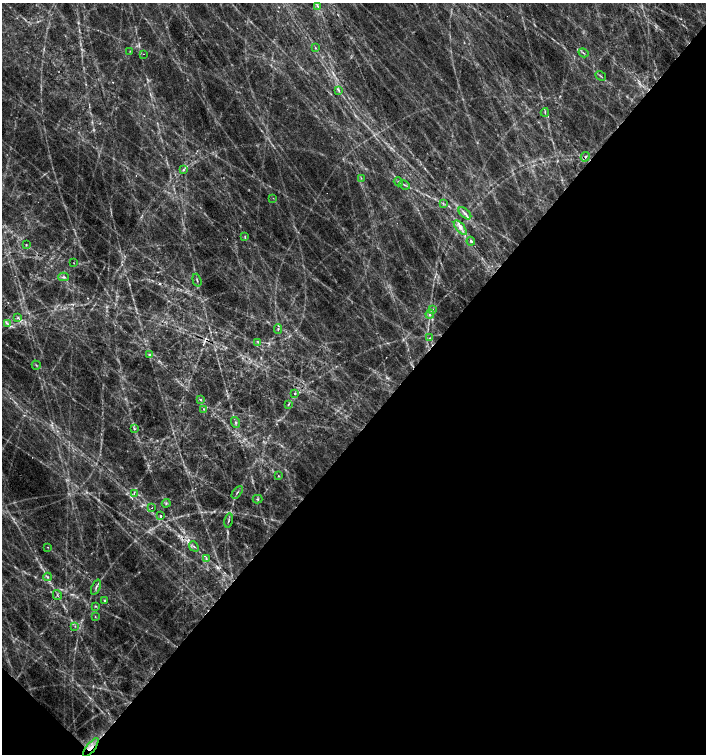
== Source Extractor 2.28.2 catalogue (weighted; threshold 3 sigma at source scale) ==
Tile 15 of 4 x 4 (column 3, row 4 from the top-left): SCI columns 2980-4387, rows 4-1507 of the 6022 x 6017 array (HDU 1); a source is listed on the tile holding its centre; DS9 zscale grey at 2 x 2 block average (1 PNG px = mean of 2 x 2 image px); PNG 708 x 756 px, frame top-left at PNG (2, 3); each listed source drawn as its Kron ellipse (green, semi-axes under 4 px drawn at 4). Shown black and unused: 44% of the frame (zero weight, under 2 of 3 exposures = <1% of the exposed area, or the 3 px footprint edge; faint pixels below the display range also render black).
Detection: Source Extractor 2.28.2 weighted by HDU 2 'WHT'; one run over the whole footprint, this tile lists its part. Background 0.129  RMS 0.014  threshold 0.0634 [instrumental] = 3 sigma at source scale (4.5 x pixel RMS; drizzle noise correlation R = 1.50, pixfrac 1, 0.0396/0.0396 arcsec/px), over >= 5 px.
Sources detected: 65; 3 too faint to see at this stretch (2 x 2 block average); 3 cosmic-ray / hot-pixel residue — neither listed nor drawn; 2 inside a brighter listed object's ellipse — not listed separately; the other 57 listed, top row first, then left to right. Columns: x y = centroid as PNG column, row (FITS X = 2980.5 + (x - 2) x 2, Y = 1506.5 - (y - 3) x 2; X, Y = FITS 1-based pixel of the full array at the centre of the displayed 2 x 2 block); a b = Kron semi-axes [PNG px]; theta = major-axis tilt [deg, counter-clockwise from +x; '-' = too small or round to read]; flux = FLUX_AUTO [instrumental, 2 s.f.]
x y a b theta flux
318 6 3 2 - 4.1
315 48 3 2 - 2.8
130 51 3 2 - 2
583 53 5 2 - 3.4
143 54 2 2 - 1.6
601 76 6 2 -35 3.4
339 90 4 2 - 3.8
545 112 4 2 - 4
585 157 5 3 - 6.9
183 169 3 2 - 3.6
361 178 3 2 - 2.2
398 182 5 2 - 3.9
405 185 6 2 -24 5.2
273 198 2 2 - 1.7
443 203 3 2 - 2.8
465 213 7 3 -41 11
460 228 9 4 -50 17
245 236 3 3 - 3
471 241 4 3 - 5.3
26 245 3 2 - 2.6
74 263 3 2 - 1.3
63 277 5 3 - 5.9
197 280 6 2 -74 4.3
432 310 4 3 - 4.7
430 314 4 3 - 10
18 317 3 2 - 3.2
7 323 3 2 - 3.6
278 329 4 2 - 3.7
430 338 3 2 - 3.3
258 342 3 2 - 4.8
149 355 4 3 - 5.1
36 365 5 2 - 3.6
295 393 3 3 - 3.8
200 399 3 3 - 3.3
288 404 3 3 - 3.5
203 409 2 2 - 2.6
235 422 6 3 -73 6
134 429 3 3 - 3.6
278 476 3 2 - 2.1
237 492 7 2 51 4.9
134 493 4 2 - 3.9
257 499 5 3 - 4.7
166 503 4 3 - 4.7
152 508 2 2 - 2.9
161 516 3 2 - 13
228 520 7 2 80 4.8
194 546 5 2 - 4.6
48 547 2 2 - 1.5
206 559 4 3 - 4.1
48 577 4 3 - 5.6
96 587 8 3 68 8.2
57 595 5 2 - 4.4
105 601 3 3 - 3.2
95 606 4 3 - 3.7
95 617 3 2 - 1.7
75 626 2 2 - 2.1
91 747 11 4 52 23
Overlapping masked pixels (flux is a lower limit): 3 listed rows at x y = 585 157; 194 546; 91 747
Diffuse or blended objects may show on this block-average render without a row.